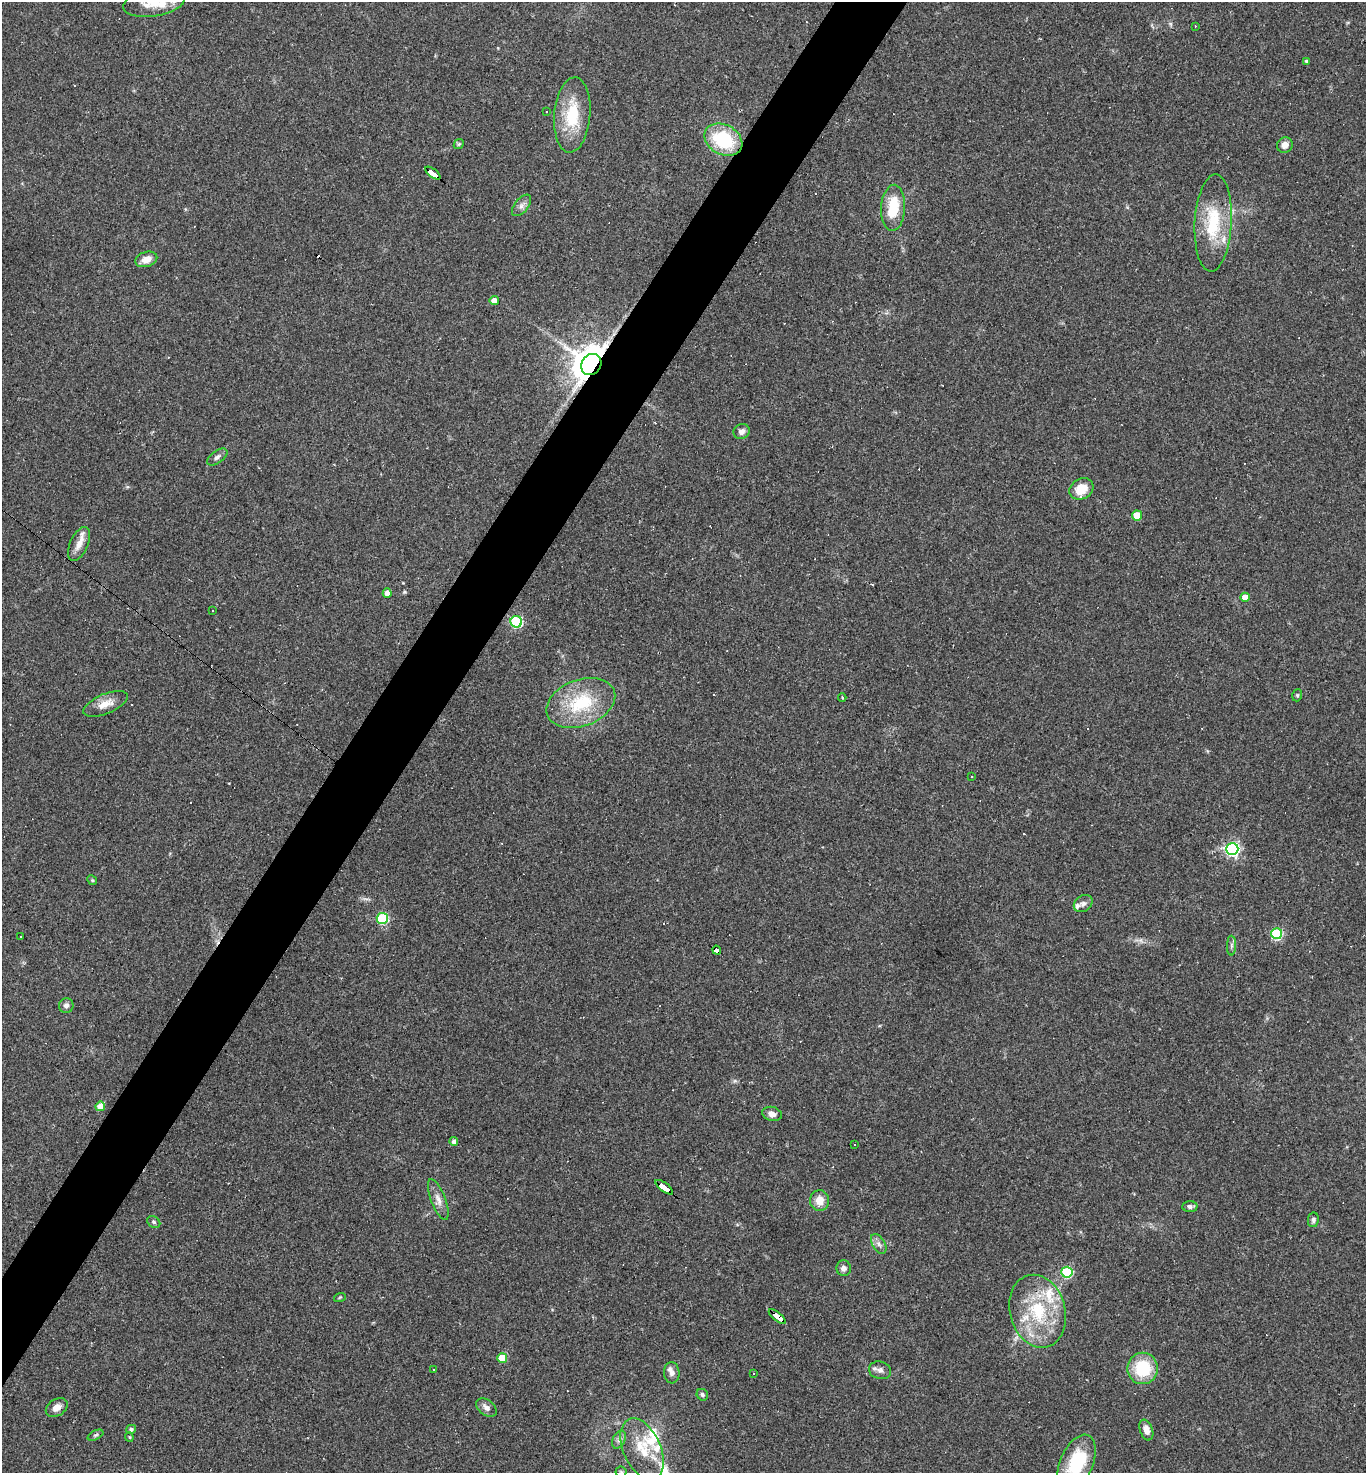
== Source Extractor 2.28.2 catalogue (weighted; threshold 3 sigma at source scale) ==
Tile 7 of 4 x 4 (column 3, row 2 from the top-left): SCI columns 3014-4377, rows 2941-4411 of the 5888 x 5881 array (HDU 1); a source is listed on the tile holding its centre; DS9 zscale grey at full resolution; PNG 1368 x 1475 px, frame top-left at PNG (2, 2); each listed source drawn as its Kron ellipse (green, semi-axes under 4 px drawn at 4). Shown black and unused: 5% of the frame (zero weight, under 2 of 3 exposures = <1% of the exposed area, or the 3 px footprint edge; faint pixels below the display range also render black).
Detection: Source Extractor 2.28.2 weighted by HDU 2 'WHT'; one run over the whole footprint, this tile lists its part. Background 0.071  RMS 0.007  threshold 0.0313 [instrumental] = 3 sigma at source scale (4.5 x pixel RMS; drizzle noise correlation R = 1.50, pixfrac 1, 0.05/0.05 arcsec/px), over >= 5 px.
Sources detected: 100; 1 inside a brighter object's white glare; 18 cosmic-ray / hot-pixel residue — neither listed nor drawn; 10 inside a brighter listed object's ellipse — not listed separately; the other 71 listed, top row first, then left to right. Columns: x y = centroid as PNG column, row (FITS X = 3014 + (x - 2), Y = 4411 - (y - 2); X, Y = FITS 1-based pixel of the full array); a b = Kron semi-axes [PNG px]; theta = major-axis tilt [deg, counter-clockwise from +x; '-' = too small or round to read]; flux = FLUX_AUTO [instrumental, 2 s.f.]
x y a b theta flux
154 2 31 13 9 18
1195 26 3 2 - 0.95
1306 61 4 3 - 1.1
546 111 3 2 - 0.92
572 115 38 18 85 31
723 140 20 14 -28 43
459 144 5 4 - 0.93
1285 145 8 7 - 4.3
433 173 9 3 -37 99
521 205 12 7 51 3.3
893 208 23 12 87 24
1213 223 48 18 87 38
146 259 11 7 17 7.2
494 301 4 4 - 5.6
591 364 11 9 54 1300
742 432 8 7 - 3.1
217 457 12 6 36 2.5
1081 489 12 10 29 12
1137 515 5 5 - 15
79 544 18 9 66 6.9
387 593 4 4 - 6.3
1245 597 4 4 - 7.4
212 610 3 2 - 1
516 622 6 6 - 73
1297 695 6 5 - 0.99
842 697 4 3 - 0.82
581 703 35 23 20 41
105 704 24 10 23 8.5
972 777 3 2 - 0.75
1232 849 6 6 - 160
92 880 5 4 - 0.77
1083 904 10 7 36 2.8
382 918 6 5 - 64
1277 934 5 5 - 62
21 936 3 3 - 3.4
1231 946 10 4 89 1.8
717 950 5 4 - 36
66 1005 7 7 - 2.8
100 1106 5 4 - 11
772 1114 10 7 -14 4
454 1141 4 4 - 3.6
855 1144 2 2 - 0.55
664 1187 10 3 -37 240
438 1200 21 7 -69 5.4
819 1201 10 9 - 8.2
1190 1206 7 5 3 2.4
1313 1220 7 5 80 1.8
154 1222 7 5 -36 1.5
879 1244 11 6 -60 2.9
844 1268 8 7 - 3.1
1067 1272 5 5 - 58
340 1297 6 3 19 0.76
1038 1311 37 27 -74 47
777 1316 10 4 -38 150
502 1358 5 5 - 16
1143 1368 16 15 - 31
434 1370 2 2 - 0.47
880 1370 11 8 -15 3.5
672 1373 11 8 -85 3.1
753 1374 3 3 - 1.6
702 1395 6 5 - 1.5
57 1407 12 8 33 5
486 1408 11 7 -37 3.3
131 1429 5 4 - 1.7
1146 1430 11 6 -69 5.5
96 1435 8 4 26 1.3
129 1437 4 4 - 0.77
619 1440 9 6 64 2.8
642 1449 33 18 -66 24
1076 1463 30 16 66 43
621 1472 5 5 - 1
Overlapping masked pixels (flux is a lower limit): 5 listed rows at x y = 433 173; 591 364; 717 950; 664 1187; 777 1316
Isophote crosses this tile's border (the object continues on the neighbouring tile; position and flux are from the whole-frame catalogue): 3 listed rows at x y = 154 2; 1076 1463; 621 1472